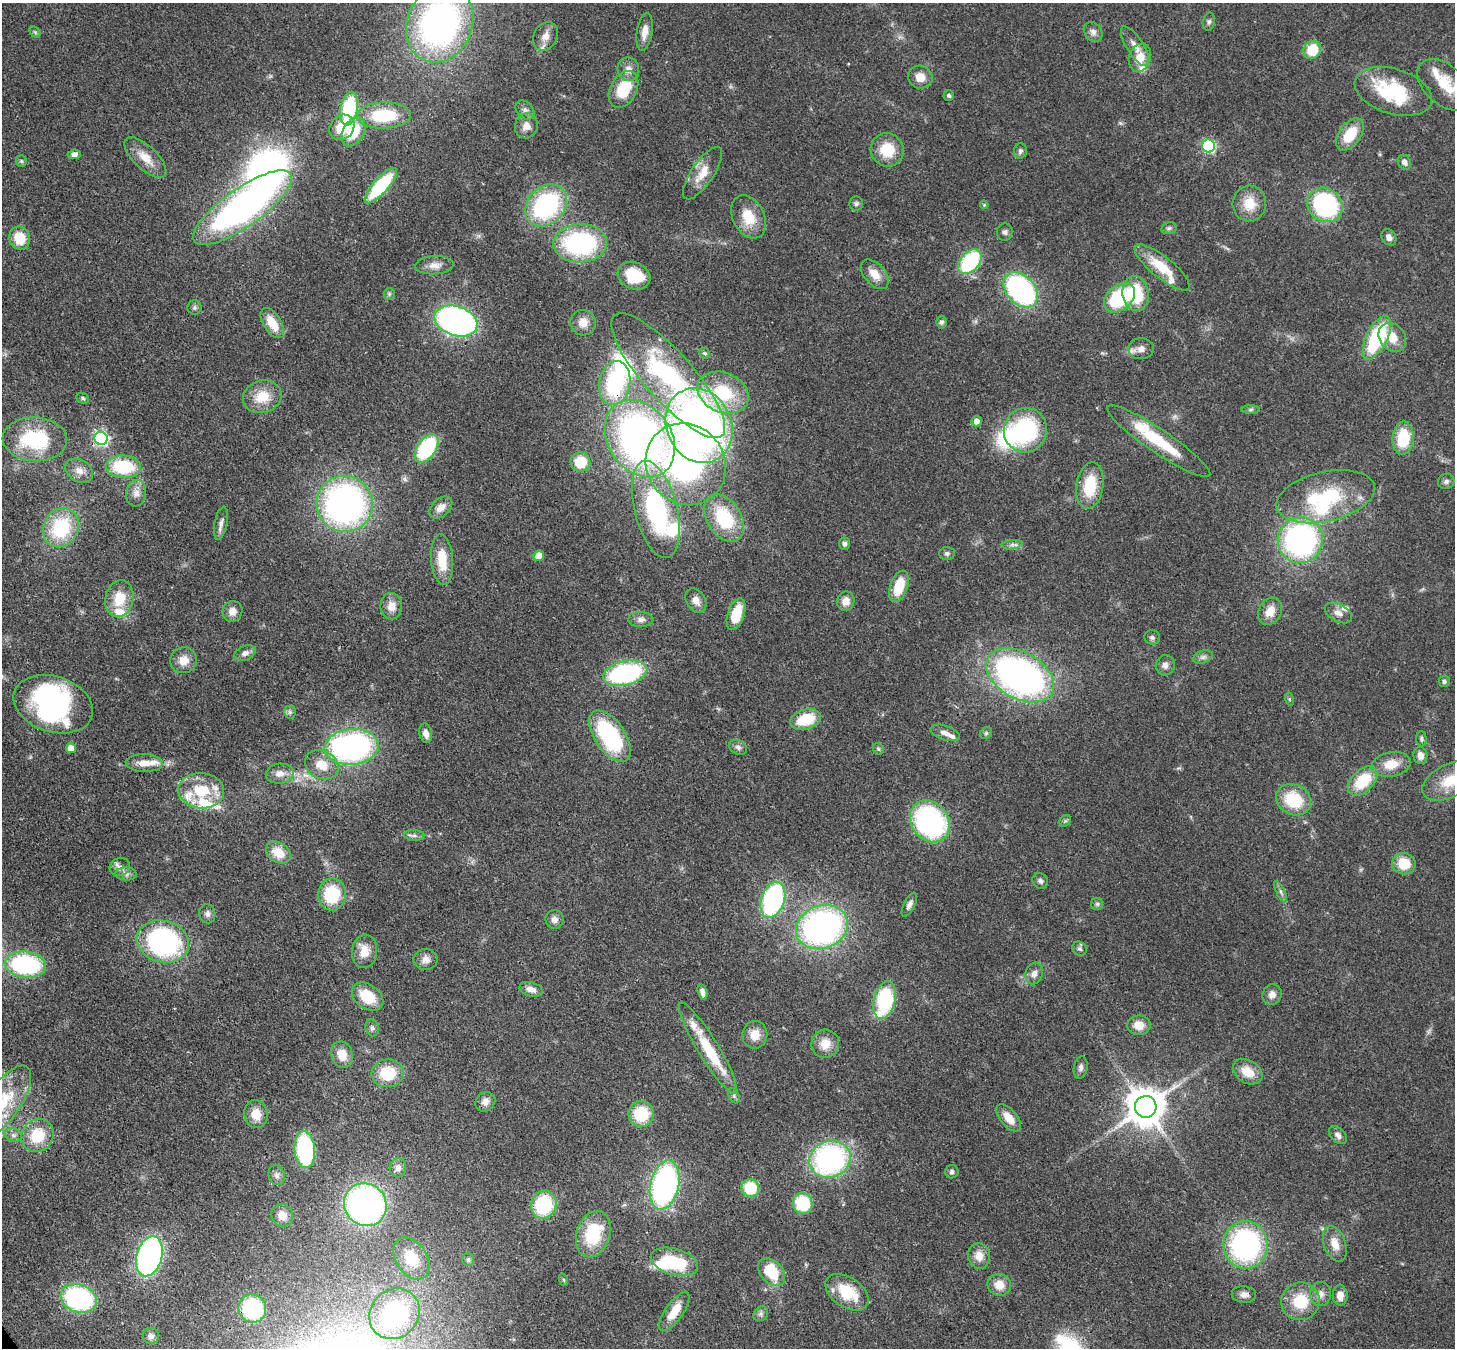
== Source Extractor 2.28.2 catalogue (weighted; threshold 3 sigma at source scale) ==
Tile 7 of 4 x 4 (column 3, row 2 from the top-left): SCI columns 2984-4436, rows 3040-4385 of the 5968 x 5940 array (HDU 1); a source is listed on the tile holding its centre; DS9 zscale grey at full resolution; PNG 1457 x 1350 px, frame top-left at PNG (2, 3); each listed source drawn as its Kron ellipse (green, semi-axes under 4 px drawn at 4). Shown black and unused: <1% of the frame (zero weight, under 3 of 4 exposures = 7% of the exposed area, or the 3 px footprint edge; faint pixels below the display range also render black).
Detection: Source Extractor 2.28.2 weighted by HDU 2 'WHT'; one run over the whole footprint, this tile lists its part. Background 0.0727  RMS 0.0038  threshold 0.0173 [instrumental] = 3 sigma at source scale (4.5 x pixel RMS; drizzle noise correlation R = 1.50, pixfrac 1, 0.05/0.05 arcsec/px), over >= 5 px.
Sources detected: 241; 9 inside a brighter object's white glare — neither listed nor drawn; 17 inside a brighter listed object's ellipse — not listed separately; the other 215 listed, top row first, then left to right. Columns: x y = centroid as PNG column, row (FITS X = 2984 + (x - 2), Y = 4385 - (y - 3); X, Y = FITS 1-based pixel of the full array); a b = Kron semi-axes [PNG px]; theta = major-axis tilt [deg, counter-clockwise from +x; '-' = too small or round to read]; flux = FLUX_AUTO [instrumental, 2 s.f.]
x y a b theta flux
1209 22 9 6 78 1
440 24 40 32 66 140
35 32 6 4 -44 0.55
645 32 19 7 81 3.7
1093 32 11 8 -50 1.9
545 36 15 11 61 3.7
1135 46 23 8 -58 3.8
1312 50 9 8 - 11
1140 58 14 10 71 6
628 69 12 10 -79 3
920 77 12 11 - 4.6
1445 85 32 19 -41 14
624 89 20 13 62 14
1393 91 40 22 -17 29
949 96 5 5 - 0.76
349 109 17 8 78 28
525 110 11 8 -46 1.8
384 115 27 13 2 21
526 126 12 11 - 3.5
342 127 14 11 47 9.7
353 132 15 10 59 12
1350 134 18 11 55 12
1209 146 6 6 - 49
887 150 17 16 - 11
1020 151 7 6 - 1.1
74 154 6 5 - 1.8
145 158 27 11 -44 6.5
21 161 5 5 - 0.64
1404 162 8 6 -59 1.7
703 173 31 11 56 7
381 186 23 7 48 28
1249 203 18 16 86 8.1
856 204 7 7 - 0.97
546 205 23 18 46 54
984 205 4 3 - 0.38
1325 205 18 16 -39 56
242 208 58 19 35 150
749 217 23 15 -64 10
1169 228 7 5 13 0.9
1005 232 8 7 - 1.4
1389 237 9 7 -58 1.9
20 238 12 10 -71 8.9
580 243 27 19 2 57
970 262 14 9 48 35
434 265 19 9 4 3.7
1162 267 34 11 -39 12
875 274 17 10 -49 5
634 276 17 13 -24 14
1021 290 20 14 -47 77
389 294 6 5 - 0.76
1136 294 17 13 -83 18
1119 298 17 12 40 29
194 308 7 7 - 0.96
456 321 22 14 -18 120
942 322 6 5 - 0.99
272 323 17 9 -57 7.7
583 323 13 12 - 4.2
1392 337 15 12 -50 6.6
1377 338 24 10 63 36
1141 349 13 10 3 2.9
705 353 6 4 -42 0.68
668 376 81 24 -48 70
615 383 22 15 79 38
723 393 26 20 -24 22
262 397 19 16 17 9.4
83 398 6 5 - 0.77
1251 410 9 4 1 0.8
977 421 5 5 - 2.8
699 425 38 32 -64 180
1025 430 22 21 - 42
101 438 7 6 - 87
1403 438 16 10 86 16
35 439 32 22 -3 32
640 439 41 31 -56 170
1159 441 61 12 -34 21
427 448 16 9 55 35
580 462 10 9 - 11
686 464 42 39 -51 99
123 467 17 11 -4 24
79 471 15 11 -31 3.6
1446 482 8 7 - 1.2
1090 486 23 13 81 15
136 493 13 10 80 3.2
1325 497 50 25 13 31
345 504 28 28 - 140
441 508 13 8 42 3.5
656 509 50 21 -76 56
724 518 26 17 -58 24
221 523 17 6 79 2.1
61 528 20 17 61 27
1300 540 23 22 - 96
845 544 6 5 - 1.1
1012 545 10 4 7 1.3
947 553 7 6 - 1
539 556 5 5 - 7.7
442 560 25 11 -86 10
899 586 16 8 71 11
119 598 18 14 78 10
696 601 13 9 -59 2.8
846 601 9 8 - 3.7
391 606 13 11 -88 4
232 611 10 10 - 3.2
1270 611 14 11 60 5.1
1338 613 15 8 -29 2.8
736 614 16 8 71 11
641 619 12 7 -1 1.9
1152 637 8 7 - 1.1
245 653 11 7 23 2
1203 657 10 6 20 1.4
183 660 13 12 - 4.9
1165 665 10 9 - 2.1
625 673 22 12 13 57
1020 675 36 23 -29 160
1444 681 5 5 - 0.82
1289 699 6 4 -72 0.5
53 704 41 28 -18 45
290 712 6 6 - 1
806 719 16 10 17 14
426 733 10 6 -78 2.5
945 733 15 7 -17 2.6
986 733 6 5 - 0.71
610 736 29 15 -56 41
1421 739 7 5 -87 0.8
352 747 27 18 5 100
738 747 9 7 -28 1.4
71 748 5 5 - 4.8
878 749 6 5 - 0.57
1420 756 8 7 - 2.7
144 763 18 9 -1 5.1
1391 764 20 12 11 6.9
322 765 17 14 -27 7.3
280 774 14 10 6 3.6
1451 780 31 16 26 12
1363 781 17 11 43 15
201 791 23 17 -5 16
1294 800 18 15 -27 18
930 821 22 18 -52 74
1065 821 6 5 - 0.72
414 835 10 5 -3 1.2
278 853 13 10 -30 6.7
1404 864 12 11 - 9.4
120 867 10 9 - 2
126 874 10 6 -2 1.6
1040 881 8 7 - 1.3
1281 892 11 3 -64 1.1
332 894 16 14 87 19
773 900 19 11 72 66
1097 904 6 6 - 0.84
909 905 13 5 63 1.7
207 914 10 8 -78 1.6
554 919 9 9 - 2.2
822 927 27 21 20 120
163 941 26 21 -15 75
1080 949 8 6 -42 0.99
365 951 17 12 84 5.6
426 960 12 10 0 2.7
25 965 20 13 -7 51
1034 974 11 8 72 2.5
531 989 12 7 -16 2.8
702 992 8 4 -74 1.9
1272 995 10 9 - 2.6
368 997 17 12 -36 11
885 1000 19 10 76 37
1139 1025 11 10 - 4.7
372 1028 8 6 -74 1.2
755 1035 14 12 81 5.2
825 1044 14 14 - 5.7
708 1048 53 10 -59 18
342 1055 13 10 -72 5.3
1081 1067 11 7 80 1.5
1248 1072 16 11 -33 7.1
388 1073 16 14 7 14
734 1096 8 5 -66 0.85
4 1102 42 17 56 22
485 1102 10 9 - 2.7
1146 1107 11 11 - 1100
256 1114 14 11 -79 5.6
641 1114 13 12 - 15
1009 1118 16 8 -50 5.5
13 1135 9 6 -16 1.3
37 1135 17 15 53 14
1338 1135 10 7 -44 1.9
305 1150 18 10 -85 42
830 1159 21 18 21 80
398 1168 10 8 82 2
952 1172 7 6 - 0.99
277 1175 10 8 -73 1.5
665 1185 25 14 77 99
750 1188 9 8 - 15
803 1203 11 10 - 21
365 1205 22 20 -48 130
544 1205 14 12 72 27
282 1215 11 10 - 4.1
593 1234 24 16 71 20
1335 1244 18 11 -70 5
1246 1245 24 22 -85 77
149 1256 20 12 75 110
979 1256 13 11 -73 4.3
411 1258 23 15 -57 11
468 1260 6 5 - 0.72
674 1262 24 13 -16 25
772 1272 16 11 -47 17
564 1280 6 4 -71 0.44
999 1285 12 11 - 5
847 1292 24 15 -34 16
1244 1294 12 8 -7 2.4
1321 1294 12 10 81 2.7
1340 1295 10 7 -89 3.8
79 1298 18 14 -19 59
1300 1301 19 19 - 13
252 1308 14 13 - 29
674 1311 23 8 55 7.4
395 1314 27 24 47 56
761 1314 8 6 45 1.2
151 1336 8 8 - 1.5
Overlapping masked pixels (flux is a lower limit): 2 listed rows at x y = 668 376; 615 383
Isophote crosses this tile's border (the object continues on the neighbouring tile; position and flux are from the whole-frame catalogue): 4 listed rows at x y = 440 24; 1445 85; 1451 780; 4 1102